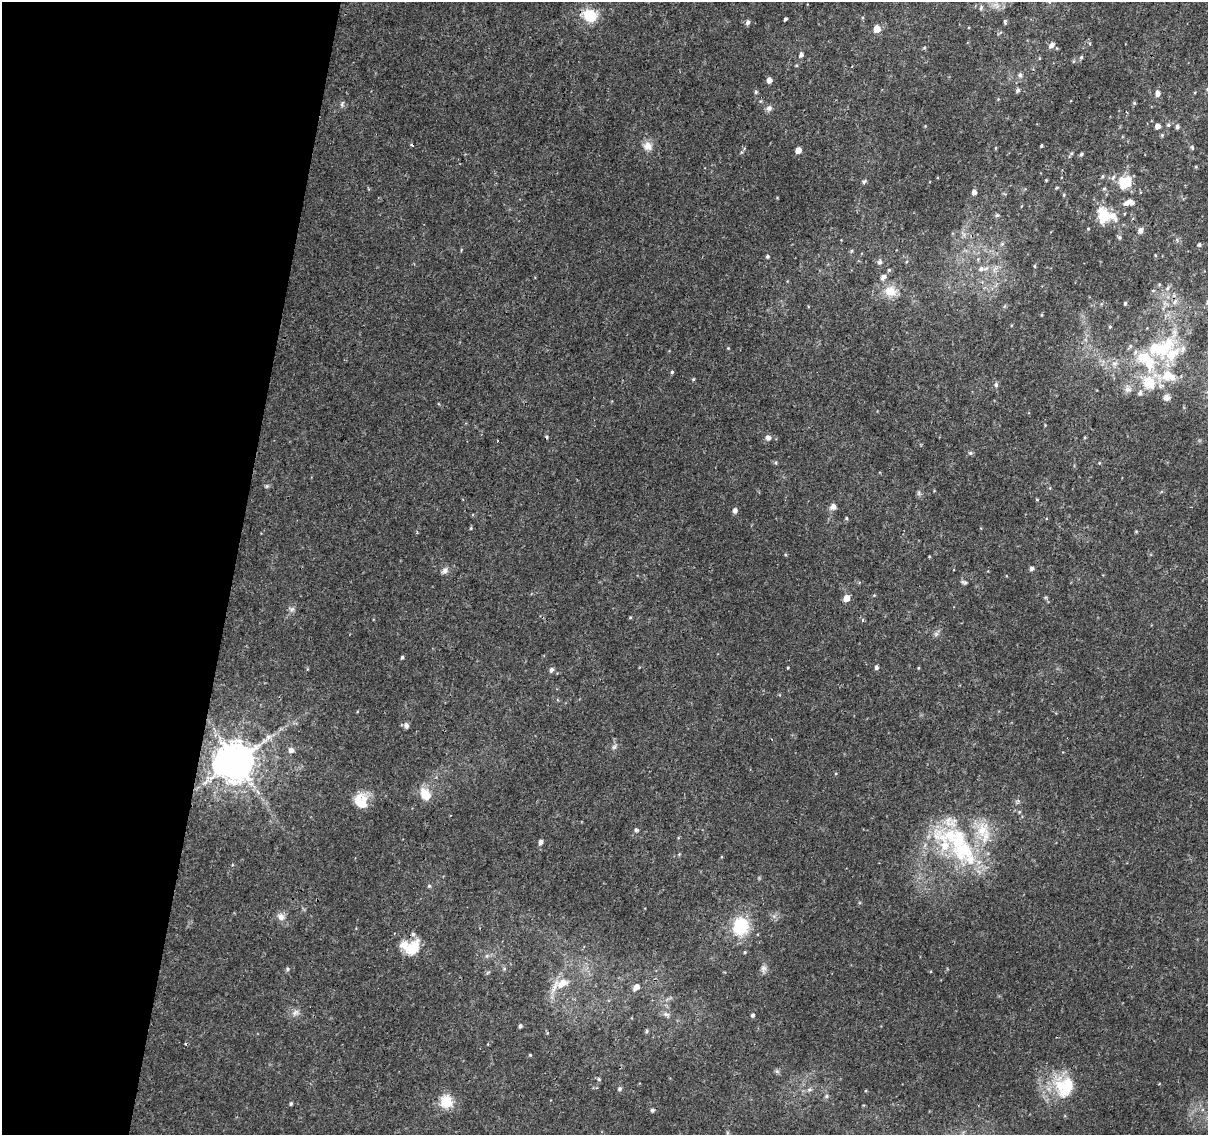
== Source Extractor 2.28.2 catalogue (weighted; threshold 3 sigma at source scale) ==
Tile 9 of 4 x 4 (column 1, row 3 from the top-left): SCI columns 6-1211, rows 1396-2528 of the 4843 x 5116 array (HDU 1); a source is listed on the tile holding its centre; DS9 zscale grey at full resolution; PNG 1210 x 1137 px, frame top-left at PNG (2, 2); no overlay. Shown black and unused: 19% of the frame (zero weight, under 2 of 3 exposures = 2% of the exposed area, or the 3 px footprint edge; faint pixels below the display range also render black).
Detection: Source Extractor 2.28.2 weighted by HDU 2 'WHT'; one run over the whole footprint, this tile lists its part. Background 0.0111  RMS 0.0038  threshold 0.017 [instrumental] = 3 sigma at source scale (4.5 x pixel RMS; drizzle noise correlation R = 1.50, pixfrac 1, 0.0396/0.0396 arcsec/px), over >= 5 px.
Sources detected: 146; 1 inside a brighter object's white glare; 3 cosmic-ray / hot-pixel residue — not listed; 15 inside a brighter listed object's ellipse — not listed separately; the other 127 listed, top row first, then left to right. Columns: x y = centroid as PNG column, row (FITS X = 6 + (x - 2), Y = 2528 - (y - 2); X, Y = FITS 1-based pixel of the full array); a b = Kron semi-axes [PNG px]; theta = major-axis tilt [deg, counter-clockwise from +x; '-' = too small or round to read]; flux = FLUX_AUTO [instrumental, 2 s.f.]
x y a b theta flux
996 5 12 7 -40 2.2
981 8 7 5 70 0.64
590 15 17 14 -24 9.6
785 19 4 3 - 0.7
747 22 7 5 70 0.98
1005 22 7 4 -83 0.51
877 29 5 5 - 6.1
1089 43 4 3 - 0.79
1051 45 8 5 41 1.4
801 55 5 4 - 1.3
1081 57 5 4 - 0.56
1020 75 6 6 - 0.97
769 80 5 4 - 1.9
1018 90 5 4 - 0.83
756 92 5 4 - 0.56
1158 93 8 5 -87 1.7
1134 103 5 5 - 0.45
342 104 9 5 77 0.78
769 108 9 8 - 1.2
1168 125 5 5 - 0.62
1157 126 5 4 - 2
1177 127 5 5 - 0.95
1162 135 4 4 - 0.5
648 146 13 11 -84 3
1041 146 3 3 - 0.48
1192 148 6 4 -69 0.56
798 150 5 4 - 2.9
1081 154 4 4 - 0.61
1196 167 5 3 - 0.36
1102 176 5 3 - 0.42
1046 180 4 3 - 0.31
864 181 7 4 37 0.56
1125 182 10 9 - 16
1104 189 6 4 1 0.48
974 192 5 4 - 1.7
1064 195 5 3 - 0.37
1131 202 9 6 -40 1.8
997 215 5 5 - 0.62
1104 215 19 15 -59 9.9
1140 230 8 6 76 1.5
1119 237 6 5 - 0.72
1002 244 6 4 44 0.57
1199 245 5 4 - 0.71
851 251 5 3 - 0.45
1155 255 5 3 - 0.35
767 256 4 4 - 0.64
880 262 7 6 - 1.1
1035 266 5 3 - 0.37
981 269 9 7 6 1.6
889 270 5 4 - 0.45
883 277 6 5 - 1.7
890 291 18 14 -13 5.7
1153 291 6 4 1 0.4
1175 301 10 6 62 1.5
1125 303 4 4 - 0.54
1005 306 6 4 70 0.47
1110 327 5 4 - 0.39
1174 333 14 8 85 3.2
728 348 4 4 - 0.29
1156 348 31 17 -9 18
1115 364 9 7 16 1.7
672 372 4 4 - 0.51
1168 375 27 18 19 12
693 379 5 4 - 0.37
996 385 5 5 - 0.68
1128 389 11 9 -47 2
1140 393 7 6 - 1.1
1166 397 10 9 - 1.7
546 437 4 3 - 0.62
768 437 6 5 - 1.7
1085 437 4 3 - 0.36
497 441 3 2 - 0.4
970 453 5 5 - 0.61
776 463 5 4 - 0.5
267 486 5 5 - 0.55
919 493 7 4 89 0.68
1037 499 4 3 - 0.32
833 507 8 7 - 1.7
735 510 5 5 - 1.4
846 518 4 4 - 0.39
471 528 4 4 - 0.4
929 556 4 3 - 0.29
1032 568 5 4 - 1.2
445 570 10 7 39 1.5
965 582 8 5 -19 0.74
846 598 5 5 - 4.4
292 609 8 7 - 1.1
630 617 4 4 - 0.34
936 634 6 6 - 0.91
402 657 4 3 - 0.55
876 667 5 4 - 0.93
918 668 4 3 - 0.32
552 670 6 5 - 1.1
406 725 8 6 -74 1.1
614 747 8 5 54 0.87
291 750 6 6 - 1.6
236 761 12 10 33 1200
425 794 16 12 -64 5.7
361 801 19 16 -73 6.7
1019 812 5 3 - 0.37
636 830 5 5 - 0.67
959 840 53 34 -38 42
541 842 5 4 - 1.4
429 886 5 5 - 0.49
281 917 12 10 -48 2.3
741 926 21 18 86 15
413 948 23 16 44 7.5
487 956 6 5 - 0.75
763 968 8 8 - 1.4
287 969 5 5 - 0.56
488 972 6 4 20 0.48
562 984 20 11 22 5.7
637 987 6 6 - 2
295 1012 11 7 31 1.6
666 1014 10 6 -29 1.2
752 1015 5 4 - 0.76
520 1026 4 3 - 0.79
646 1031 5 4 - 0.61
530 1055 4 3 - 0.33
599 1079 5 4 - 0.56
1067 1087 33 17 67 13
619 1089 6 5 - 0.64
809 1090 6 5 - 0.75
826 1096 6 4 89 0.62
446 1101 16 15 - 7.4
291 1103 5 4 - 0.56
652 1110 5 4 - 0.81
Overlapping masked pixels (flux is a lower limit): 1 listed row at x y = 1175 301